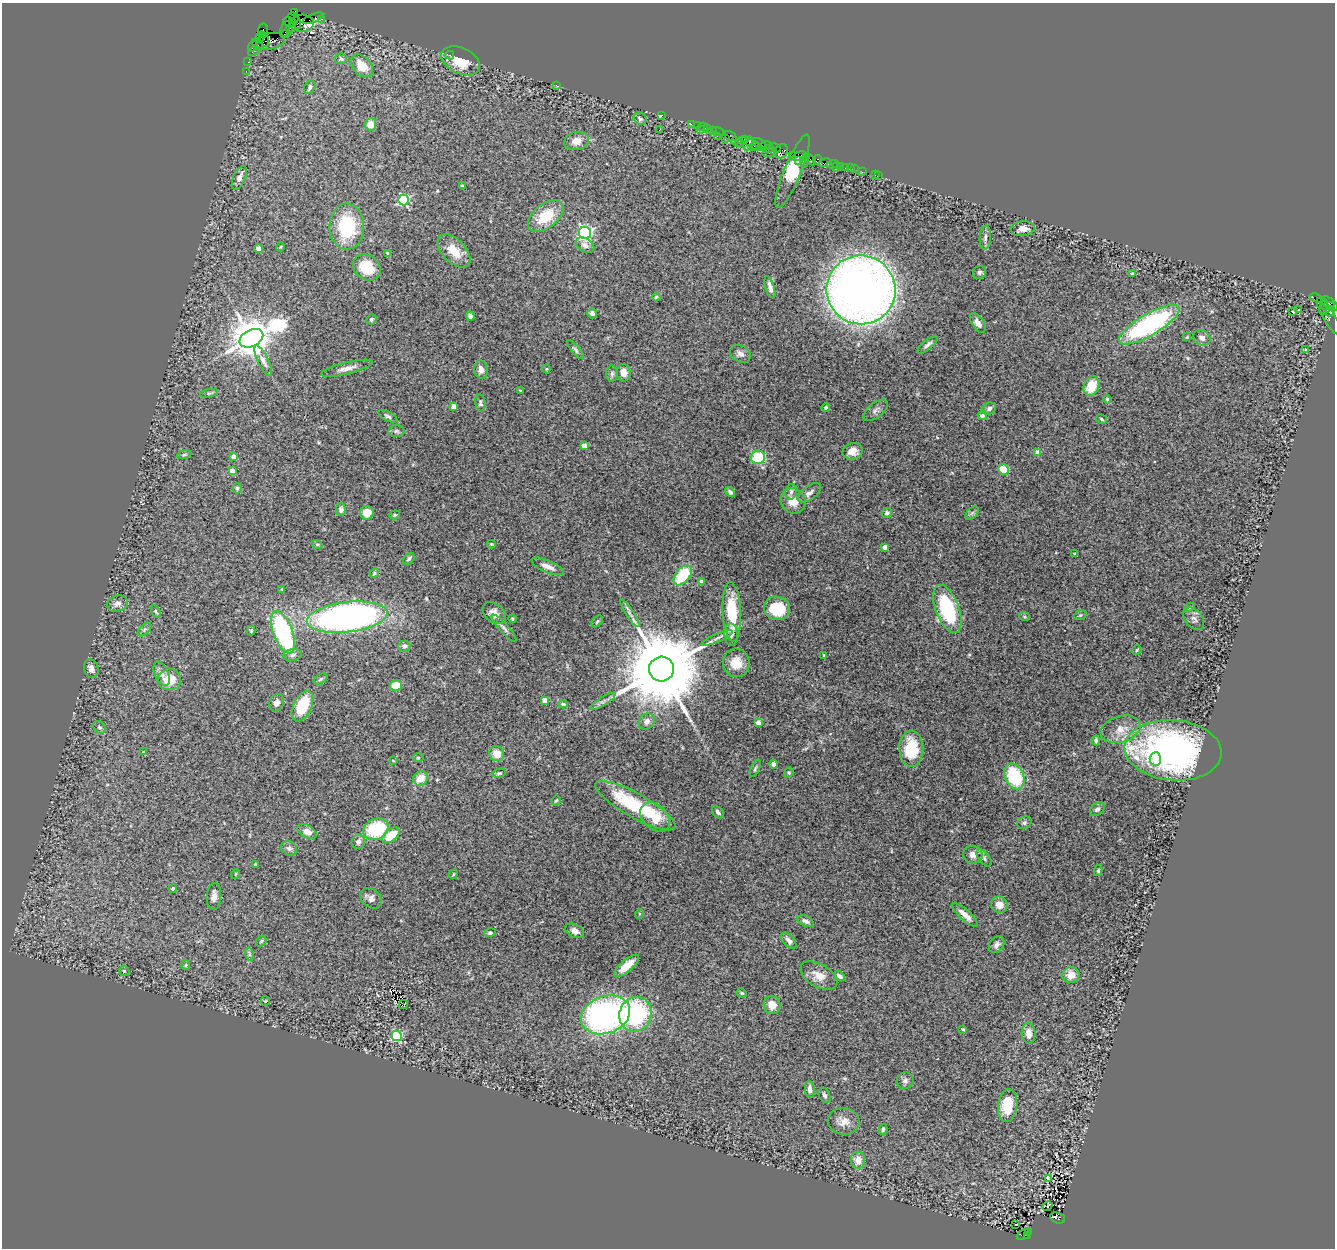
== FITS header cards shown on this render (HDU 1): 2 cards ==
NAXIS1  =                 1333
NAXIS2  =                 1246

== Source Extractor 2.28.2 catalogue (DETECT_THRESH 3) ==
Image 1333 x 1246 px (HDU 1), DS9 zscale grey, 1 PNG px = 1 image px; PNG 1337 x 1250 px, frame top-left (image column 1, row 1246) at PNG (2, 3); each listed source drawn as its Kron ellipse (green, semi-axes under 4 px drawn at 4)
Background 3.37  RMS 0.068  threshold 0.204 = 3 sigma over >= 5 px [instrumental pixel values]
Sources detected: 270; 1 with non-positive FLUX_AUTO (blend fragments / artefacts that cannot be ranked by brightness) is neither listed nor drawn; the other 269 listed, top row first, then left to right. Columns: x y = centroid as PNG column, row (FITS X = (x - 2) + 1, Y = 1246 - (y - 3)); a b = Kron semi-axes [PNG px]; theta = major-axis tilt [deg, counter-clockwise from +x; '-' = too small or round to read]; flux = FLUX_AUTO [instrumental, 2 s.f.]
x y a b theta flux
295 13 3 3 - 1600
293 18 6 4 -48 2000
313 18 11 3 23 550
322 19 3 3 - 160
290 22 7 4 -12 170
296 22 6 3 -71 4700
302 23 12 8 4 3000
291 28 5 4 - 3500
285 29 8 3 66 550
263 31 7 5 85 510
286 34 5 3 - 630
260 37 6 3 65 2100
265 40 7 4 -76 4300
270 41 14 8 11 1600
257 45 7 4 -53 670
253 46 5 3 - 340
254 51 6 3 31 290
450 55 4 3 - 8.6
341 59 6 5 - 8.8
460 61 20 13 -25 120
248 62 2 2 - 51
362 66 13 9 -47 73
246 71 2 2 - 60
556 85 2 2 - 47
310 87 7 5 61 13
662 115 3 2 - 99
640 119 7 6 - 11
370 124 6 6 - 49
691 124 2 2 - 180
697 125 2 2 - 92
703 127 4 3 - 500
707 128 3 3 - 540
659 130 3 2 - 9
701 130 3 3 - 510
712 131 3 2 - 270
718 132 6 2 -18 210
717 136 2 2 - 160
730 136 6 4 -31 510
725 138 4 3 - 360
744 140 4 2 - 290
577 141 12 9 12 40
735 141 4 2 - 370
740 142 7 3 36 410
752 143 12 3 -31 710
759 143 7 3 -30 860
748 144 7 4 75 1200
767 145 5 2 - 1200
754 147 5 4 - 650
775 147 6 3 -32 230
769 149 4 3 - 620
781 151 7 6 - 1400
769 152 7 4 8 1100
792 155 2 2 - 230
799 156 7 4 20 1100
806 156 3 3 - 410
811 160 6 3 -47 540
817 160 5 3 - 600
798 161 2 2 - 460
804 163 3 2 - 690
825 163 6 3 12 930
833 164 6 2 7 98
840 166 3 3 - 490
836 167 4 2 - 66
845 167 3 2 - 68
850 168 2 2 - 66
854 169 2 2 - 35
793 171 39 8 68 150
862 172 2 2 - 68
875 175 2 2 - 96
879 176 2 2 - 70
239 178 12 6 67 26
462 186 3 3 - 5.5
404 200 5 5 - 510
546 216 20 12 38 140
347 227 23 17 90 270
1023 229 12 7 6 31
585 233 6 6 - 1100
985 237 12 5 86 16
585 245 10 7 -30 21
280 247 4 3 - 3.5
259 249 4 4 - 19
454 251 20 11 -46 77
388 253 4 3 - 7.2
367 267 14 12 -39 120
979 272 7 6 - 11
1132 274 4 4 - 5.2
770 287 11 4 -73 20
861 290 35 34 - 4700
656 297 4 4 - 6.6
1316 298 7 3 -21 470
1324 304 5 3 - 1400
1329 304 10 5 -38 1100
1327 308 8 4 27 4200
1299 310 3 2 - 2.9
1292 311 3 3 - 26
1330 311 5 2 - 670
592 313 5 4 - 16
470 316 5 4 - 18
1329 316 21 6 -60 1200
371 319 5 5 - 8.7
978 323 11 5 -57 25
1149 325 34 11 30 770
1187 337 4 4 - 5.4
251 338 13 8 27 16000
1202 338 9 7 -22 23
928 345 12 4 40 16
575 350 12 4 -49 9.9
1306 350 3 3 - 8.2
740 354 11 8 -28 23
263 361 17 5 -64 24
347 368 26 6 14 35
546 369 4 4 - 4.2
481 370 9 6 -81 26
624 373 9 6 -83 38
612 374 8 6 90 12
1091 386 10 7 68 85
520 391 3 2 - 3.6
209 393 9 4 13 8.2
1107 399 4 4 - 5.9
480 403 9 5 -84 10
454 406 4 4 - 42
826 407 4 3 - 7.9
989 409 7 5 26 13
876 410 14 7 40 20
982 415 5 4 - 15
388 416 10 4 -28 10
1102 419 6 4 -30 6.5
396 431 8 6 0 9.8
584 446 4 4 - 43
853 451 10 8 16 40
1038 452 4 4 - 48
184 454 7 3 9 6.4
234 457 4 4 - 33
758 457 7 6 - 170
1004 469 6 5 - 89
232 471 4 4 - 46
237 488 5 4 - 6.9
730 492 6 4 -42 11
791 492 8 5 79 11
809 493 13 6 36 22
793 501 13 12 - 55
341 510 6 5 - 14
367 513 7 7 - 55
887 513 5 4 - 13
972 513 8 5 44 11
395 515 5 4 - 5.5
317 544 5 3 - 5
491 544 4 3 - 5.1
885 547 4 3 - 35
1074 553 4 3 - 3.5
409 559 7 4 46 9.6
548 566 17 6 -23 36
374 573 5 4 - 5.8
683 575 11 7 51 200
701 582 4 3 - 17
282 589 3 3 - 3.4
118 604 10 8 18 21
1190 607 5 4 - 6.8
777 608 13 11 -17 200
947 609 25 11 -69 380
156 611 7 3 -68 5.4
732 612 30 9 -87 180
494 613 13 9 -41 41
630 613 16 3 -57 16
1080 615 6 4 22 7
1024 616 5 3 - 4.9
347 617 40 15 7 2500
512 619 4 3 - 6.5
1194 619 13 8 -50 20
597 621 7 4 50 7.4
504 628 18 4 -48 18
144 629 8 5 45 9.4
251 631 5 4 - 5.4
283 632 22 9 -69 640
731 634 11 6 -87 21
717 638 17 3 24 18
404 646 6 5 - 16
1137 650 5 3 - 5.1
293 655 9 6 8 16
824 655 3 3 - 4.4
736 663 14 13 - 75
91 669 10 7 -73 28
661 669 12 12 - 75000
162 674 13 6 -65 26
321 679 7 4 29 7.8
169 680 12 10 6 95
396 685 6 5 - 100
545 700 4 4 - 46
603 701 14 4 32 18
276 703 9 7 69 23
563 704 4 4 - 16
302 706 16 9 64 180
647 721 8 7 - 21
758 723 4 4 - 52
100 727 7 5 -41 10
1120 729 20 13 17 66
1096 740 5 4 - 11
911 749 18 12 -89 160
1173 750 49 30 -5 1300
143 752 4 3 - 3.6
497 754 8 7 - 57
418 758 5 3 - 4.9
1155 759 7 5 86 28
393 760 4 2 - 3.3
773 764 4 4 - 17
755 768 9 3 65 7
499 773 7 4 14 8.2
789 773 5 4 - 6.4
1014 776 13 9 -65 280
421 778 8 6 37 65
556 800 5 3 - 5.2
635 806 45 12 -30 320
1097 809 8 5 37 14
718 812 7 5 -48 14
655 817 17 12 -45 110
1024 823 7 6 - 11
376 829 13 10 21 240
307 831 10 6 -30 30
391 835 10 6 37 100
358 842 7 6 - 16
289 848 8 6 -25 14
973 855 10 9 - 29
984 858 10 5 -51 14
255 864 3 3 - 4.6
1098 871 5 4 - 7.5
235 874 4 3 - 3.4
453 874 5 3 - 5.6
173 888 4 3 - 7.2
214 896 13 7 87 27
371 898 12 9 -41 21
999 905 8 8 - 37
639 914 5 3 - 4
965 915 17 5 -42 41
806 921 8 5 -23 17
575 931 10 6 -26 23
490 933 6 4 16 8.2
789 940 9 5 -48 23
261 941 6 4 47 6.7
997 945 9 7 53 19
249 954 7 4 -73 7
186 965 5 3 - 4.4
627 966 15 6 40 65
124 971 6 4 -44 6.3
1071 975 8 8 - 51
819 976 20 11 -30 58
840 976 6 3 -35 14
742 993 5 4 - 6
265 1001 5 4 - 4.9
403 1005 5 2 - 4.7
772 1005 9 8 - 41
635 1014 17 16 - 490
605 1015 25 18 19 1200
963 1029 4 3 - 6.2
1029 1033 10 7 -87 40
397 1036 5 5 - 320
905 1081 9 8 - 17
810 1089 8 5 -82 19
824 1095 8 5 -63 12
1008 1105 16 9 83 130
844 1121 16 13 -6 46
883 1129 5 4 - 9.4
858 1160 8 7 - 48
1048 1178 4 3 - 4.9
1048 1206 5 2 - 10
1057 1218 8 5 -21 2800
1016 1224 3 2 - 11
1028 1231 3 3 - 370
1023 1235 7 5 27 770
1028 1236 3 2 - 1000
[1 non-positive-flux detection neither listed nor drawn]